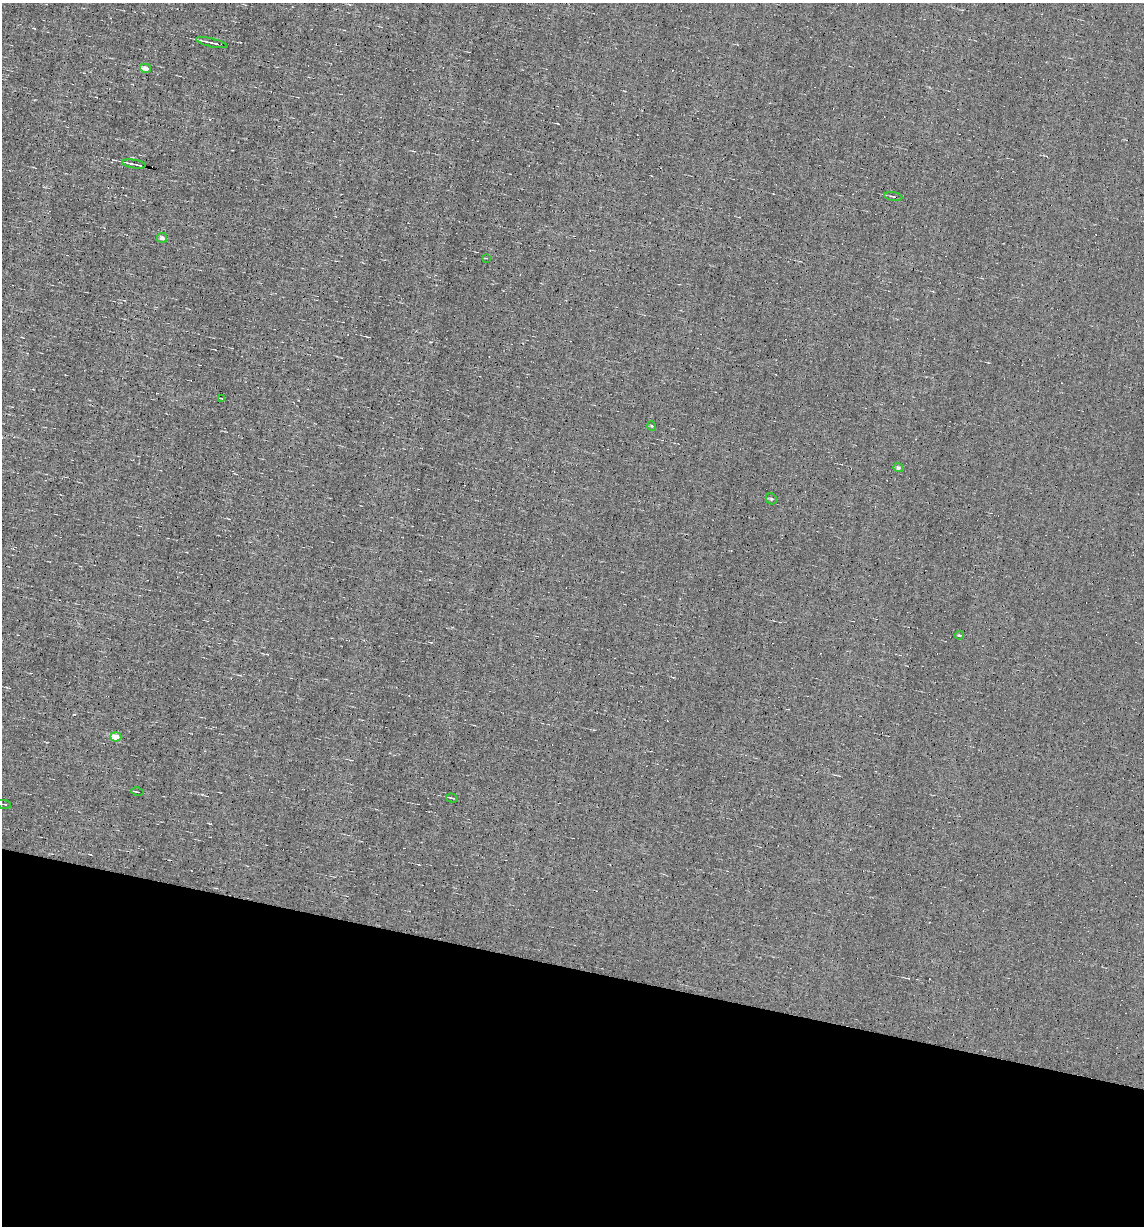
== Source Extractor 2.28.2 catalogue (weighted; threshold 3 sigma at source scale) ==
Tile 15 of 4 x 4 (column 3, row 4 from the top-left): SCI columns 2402-3543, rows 1-1224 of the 4919 x 4895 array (HDU 1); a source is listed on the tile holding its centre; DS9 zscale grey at full resolution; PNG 1146 x 1228 px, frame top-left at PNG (2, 3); each listed source drawn as its Kron ellipse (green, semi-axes under 4 px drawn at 4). Shown black and unused: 21% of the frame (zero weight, under 5 of 9 exposures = <1% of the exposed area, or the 3 px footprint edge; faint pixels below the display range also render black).
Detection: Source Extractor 2.28.2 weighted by HDU 2 'WHT'; one run over the whole footprint, this tile lists its part. Background 0.0012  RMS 0.038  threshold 0.157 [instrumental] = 3 sigma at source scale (4.09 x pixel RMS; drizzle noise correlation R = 1.36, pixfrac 0.8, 0.05/0.05 arcsec/px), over >= 5 px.
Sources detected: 17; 1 cosmic-ray / hot-pixel residue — neither listed nor drawn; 1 inside a brighter listed object's ellipse — not listed separately; the other 15 listed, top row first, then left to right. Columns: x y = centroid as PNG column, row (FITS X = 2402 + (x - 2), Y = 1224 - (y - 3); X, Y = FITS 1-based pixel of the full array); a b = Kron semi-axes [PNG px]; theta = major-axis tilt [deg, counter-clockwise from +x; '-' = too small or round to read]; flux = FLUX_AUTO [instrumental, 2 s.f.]
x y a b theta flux
211 43 16 3 -14 16
146 68 6 4 -14 24
134 164 12 2 -9 12
893 196 9 2 -9 5
162 238 5 5 - 17
486 258 2 2 - 2.2
222 398 3 2 - 2.2
652 426 5 3 - 3
898 468 5 4 - 8.3
771 499 6 5 - 4.9
959 635 4 3 - 4.7
116 737 5 4 - 58
137 792 6 2 -12 3.3
452 798 6 2 -17 3.6
4 804 7 2 -10 3.8
Unlisted compact peaks at least as high as the median listed source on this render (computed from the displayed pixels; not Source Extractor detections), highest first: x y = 74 714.